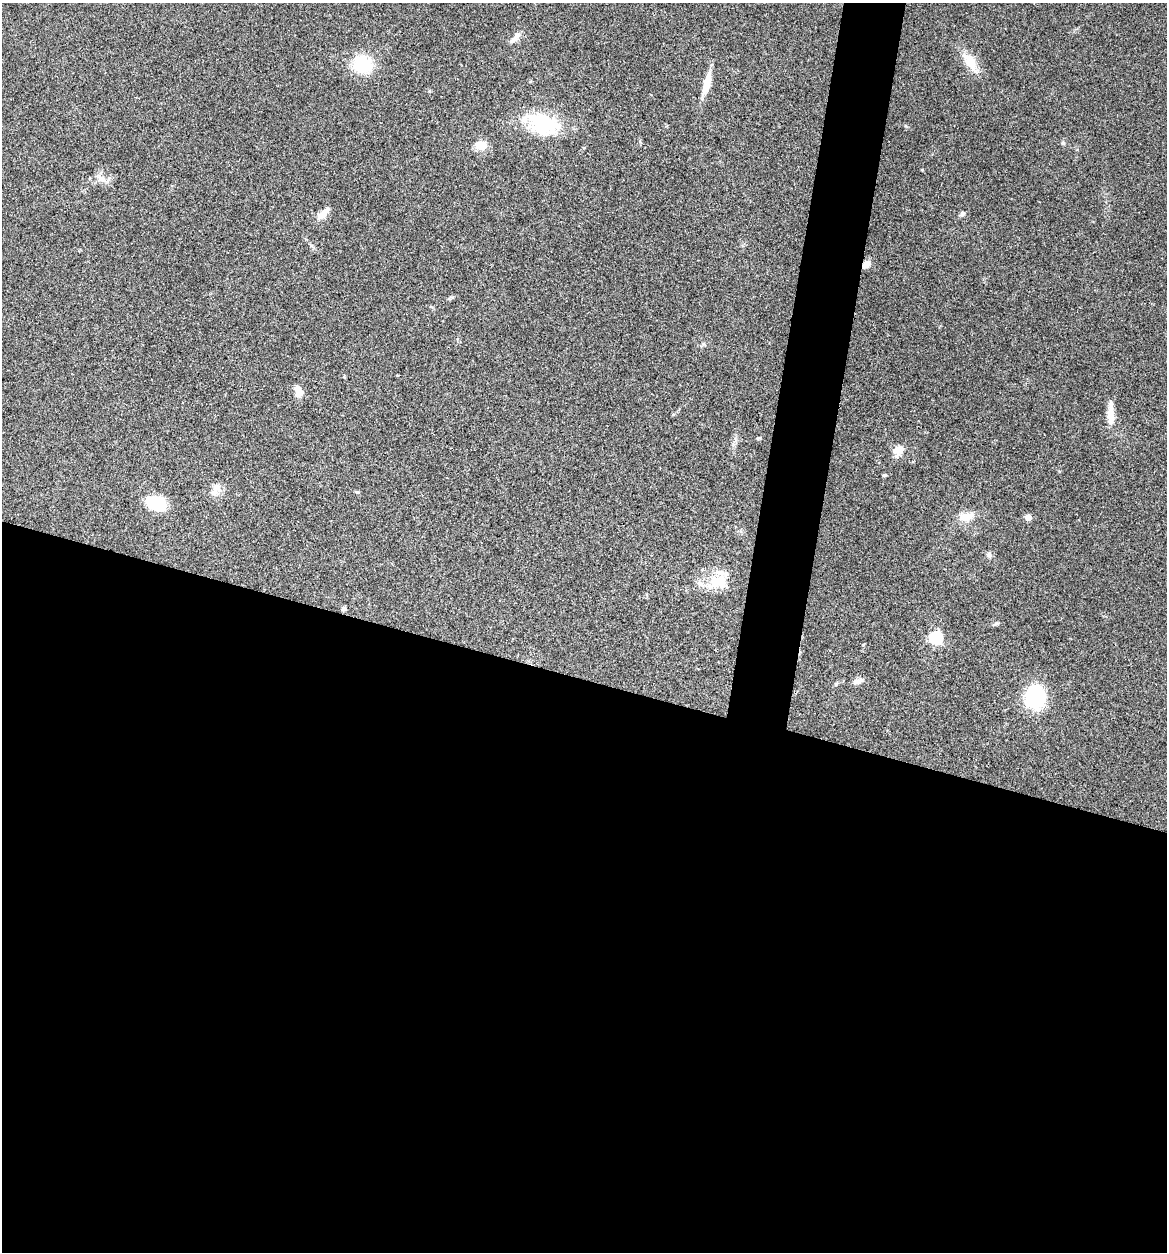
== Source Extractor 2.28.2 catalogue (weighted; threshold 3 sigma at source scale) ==
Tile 14 of 4 x 4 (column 2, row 4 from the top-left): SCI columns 1408-2572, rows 3-1252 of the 5022 x 5005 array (HDU 1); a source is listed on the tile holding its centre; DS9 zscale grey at full resolution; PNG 1169 x 1254 px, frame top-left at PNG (2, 3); no overlay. Shown black and unused: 49% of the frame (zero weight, under 3 of 4 exposures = <1% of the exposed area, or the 3 px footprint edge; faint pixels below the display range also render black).
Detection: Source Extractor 2.28.2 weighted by HDU 2 'WHT'; one run over the whole footprint, this tile lists its part. Background 0.0635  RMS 0.0051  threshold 0.023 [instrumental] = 3 sigma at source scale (4.5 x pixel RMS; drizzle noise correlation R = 1.50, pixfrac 1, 0.05/0.05 arcsec/px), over >= 5 px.
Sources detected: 33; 1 inside a brighter object's white glare — not listed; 2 inside a brighter listed object's ellipse — not listed separately; the other 30 listed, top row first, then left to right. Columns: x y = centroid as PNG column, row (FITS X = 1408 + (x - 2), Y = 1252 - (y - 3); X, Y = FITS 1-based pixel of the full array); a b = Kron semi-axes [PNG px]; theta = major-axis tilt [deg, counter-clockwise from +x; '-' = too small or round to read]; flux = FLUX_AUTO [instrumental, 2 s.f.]
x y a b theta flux
514 40 16 7 37 2.8
970 62 30 11 -57 9.3
362 64 21 19 -12 20
707 83 29 8 75 8.4
543 124 45 25 -20 32
1063 143 5 5 - 0.75
481 145 16 12 0 5.7
922 170 3 3 - 0.44
101 179 15 7 -35 3.3
323 214 18 8 45 4.4
962 214 7 5 53 1.3
866 264 11 8 32 3.2
703 344 6 4 -89 0.79
298 391 15 10 -63 4.1
1111 413 34 8 90 6.6
758 438 7 4 20 0.65
898 450 14 11 37 4.4
884 475 5 4 - 0.66
215 489 19 9 63 4.2
357 492 5 4 - 0.73
156 503 18 13 -20 23
966 517 21 12 15 7
1028 517 5 4 - 6.4
989 555 7 6 - 1.7
714 582 19 16 69 11
343 609 6 5 - 1.3
996 624 8 4 9 0.89
936 638 6 6 - 69
857 682 14 7 17 2.1
1035 697 20 17 87 42
Overlapping masked pixels (flux is a lower limit): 1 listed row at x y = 866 264
Unlisted compact peaks at least as high as the median listed source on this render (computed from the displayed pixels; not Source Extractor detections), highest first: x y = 906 126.